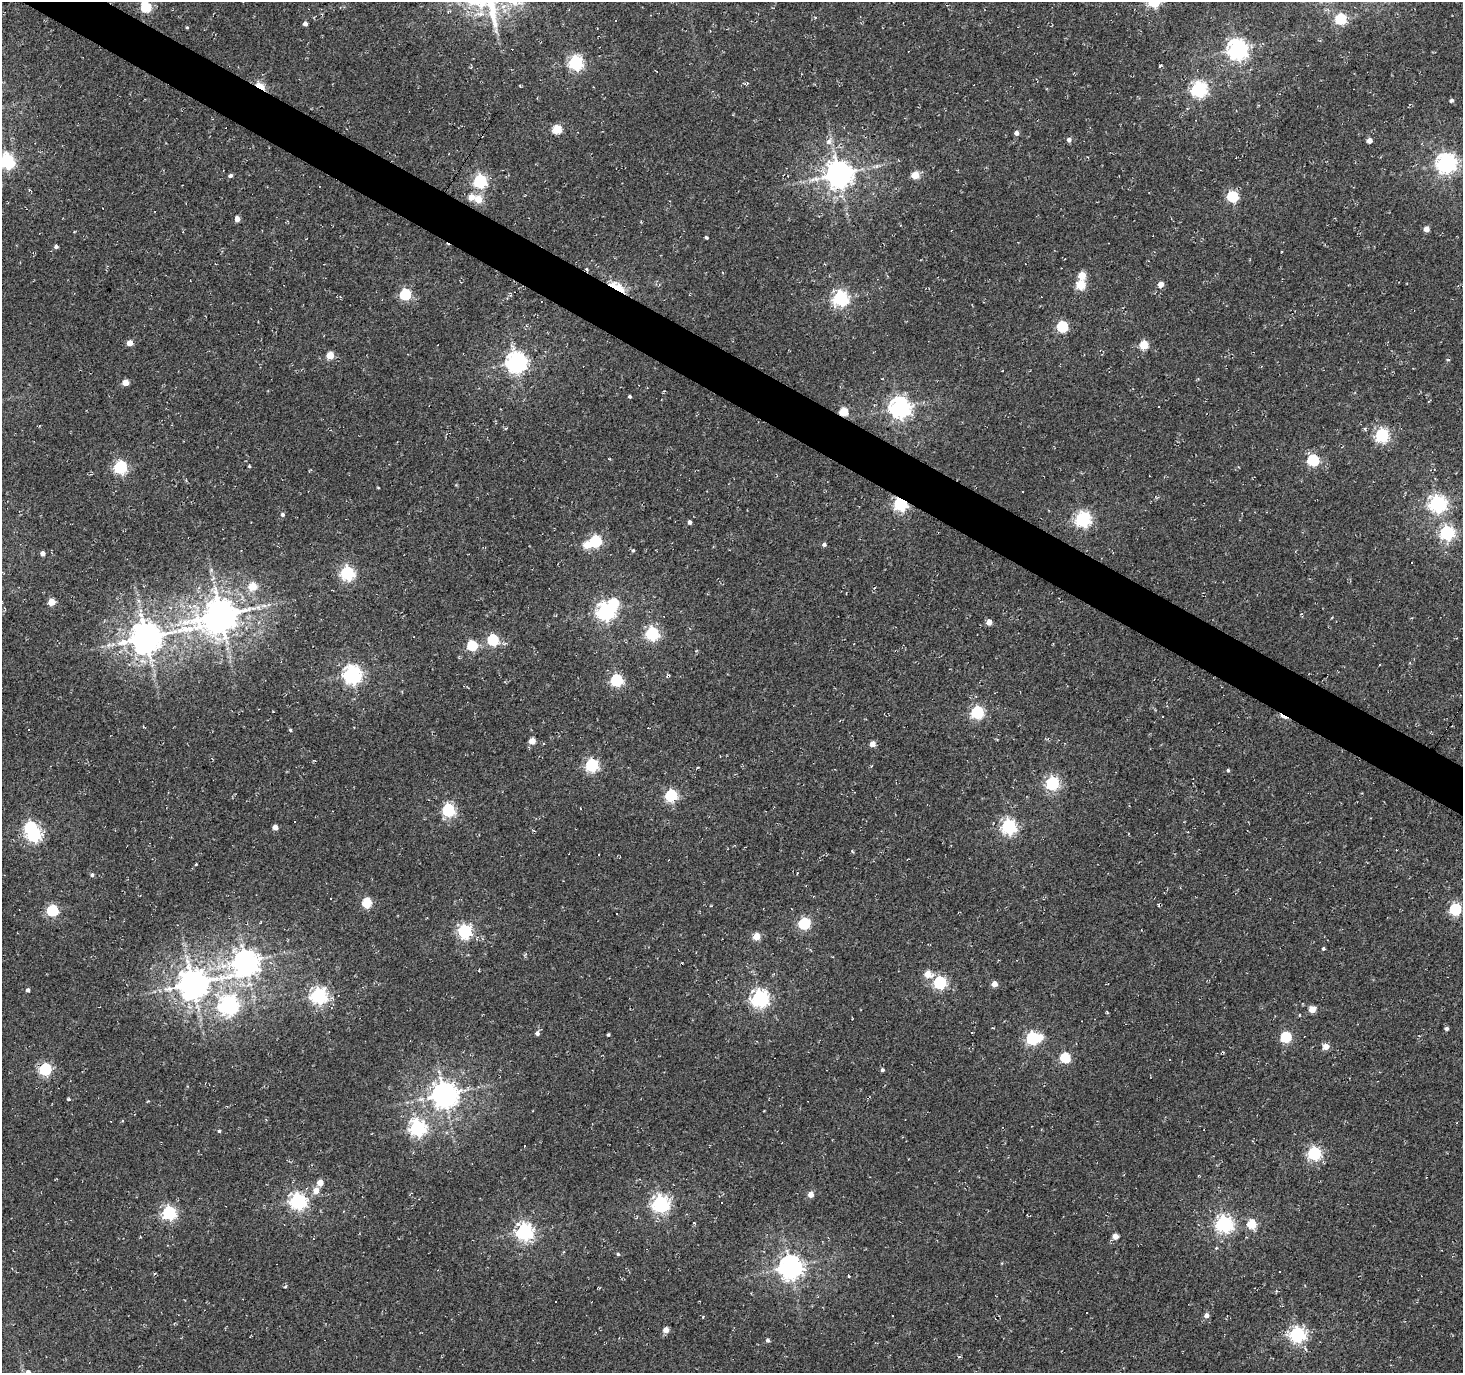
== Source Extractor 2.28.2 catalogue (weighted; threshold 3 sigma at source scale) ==
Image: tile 11 of 4 x 4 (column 3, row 3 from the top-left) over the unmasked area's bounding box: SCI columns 2925-4385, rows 1561-2931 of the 5853 x 5930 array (HDU 1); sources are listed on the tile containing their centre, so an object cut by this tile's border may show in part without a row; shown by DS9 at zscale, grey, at full resolution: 1 PNG px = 1 image px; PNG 1465 x 1375 px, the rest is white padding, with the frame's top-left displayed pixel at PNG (2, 2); no overlay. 3% of this frame is shown black and not used: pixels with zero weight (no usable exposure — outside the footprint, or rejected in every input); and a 3 px margin inside the footprint's outer edge (the drizzle kernel's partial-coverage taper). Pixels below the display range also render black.
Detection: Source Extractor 2.28.2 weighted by HDU 2 'WHT'; one run over the whole footprint, this tile lists its part. Background 0.0019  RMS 0.0051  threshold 0.0231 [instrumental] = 3 sigma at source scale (4.5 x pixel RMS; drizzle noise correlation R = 1.50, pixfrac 1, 0.0396/0.0396 arcsec/px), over >= 5 px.
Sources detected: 201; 5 inside a brighter object's white glare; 46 cosmic-ray / hot-pixel residue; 1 long thin detection or spike segment (spike, bleed or trail) — not listed; the other 149 listed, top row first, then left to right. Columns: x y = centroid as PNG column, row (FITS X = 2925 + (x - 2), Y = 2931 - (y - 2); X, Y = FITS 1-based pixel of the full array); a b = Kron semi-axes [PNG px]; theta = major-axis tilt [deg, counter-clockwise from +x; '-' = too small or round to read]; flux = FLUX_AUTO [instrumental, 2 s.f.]
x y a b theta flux
146 7 7 5 -57 37
815 17 4 3 - 0.58
1341 19 6 5 - 40
305 23 4 4 - 2.4
187 27 4 3 - 0.52
1238 49 7 7 - 310
576 63 6 6 - 120
747 83 5 3 - 0.52
260 86 10 5 -30 16
1199 89 6 6 - 160
1451 100 4 4 - 1.6
557 129 5 5 - 23
1016 133 4 4 - 2.4
1069 139 5 4 - 2.1
1369 140 4 4 - 4.3
829 141 10 7 52 2.7
7 161 6 6 - 140
1446 163 7 7 - 310
877 166 6 6 - 1.2
839 174 8 8 - 750
230 175 5 4 - 1.4
915 175 5 5 - 13
480 181 6 6 - 98
1232 196 6 5 - 48
471 197 5 5 - 6.6
478 199 5 5 - 11
237 219 4 4 - 4.6
1426 229 4 4 - 4.8
706 237 3 3 - 0.81
56 246 4 4 - 1.4
1082 275 5 5 - 14
1161 284 5 4 - 5.2
1081 285 5 5 - 19
617 287 21 8 -29 12
405 294 5 5 - 53
840 298 6 6 - 140
1062 326 5 5 - 47
129 343 5 4 - 5
1144 345 5 5 - 22
330 355 5 5 - 13
1448 360 5 3 - 0.59
516 362 7 7 - 350
125 383 4 4 - 8.3
629 397 4 3 - 0.78
900 407 7 7 - 340
843 412 5 5 - 21
1382 435 6 6 - 98
1313 460 6 5 - 62
249 466 3 3 - 0.54
120 467 6 6 - 88
900 504 6 5 - 120
1437 504 7 6 - 200
282 514 5 5 - 1.4
1083 519 6 6 - 150
689 522 4 3 - 1.6
1447 533 6 6 - 120
595 541 5 5 - 62
824 544 5 5 - 1.2
633 550 5 4 - 0.81
42 553 4 4 - 2.7
211 570 5 5 - 0.92
347 573 6 6 - 100
213 578 7 4 55 1.1
252 586 5 5 - 15
51 602 5 5 - 10
258 607 9 6 -30 2.2
605 611 7 6 - 220
221 615 9 8 - 1300
989 622 4 4 - 5.7
652 634 6 6 - 92
146 637 11 9 15 1200
493 640 5 5 - 53
472 645 5 5 - 37
352 674 7 7 - 220
616 680 6 5 - 71
977 712 6 6 - 85
1162 717 3 2 - 0.62
290 730 4 3 - 0.86
532 741 4 4 - 7.5
872 744 4 4 - 5.6
592 765 6 6 - 79
1228 770 4 3 - 0.7
1052 783 6 6 - 99
671 796 6 5 - 74
448 810 6 6 - 79
294 822 3 2 - 0.45
1008 826 6 6 - 140
275 827 4 4 - 4.6
34 835 6 6 - 83
599 855 3 2 - 0.52
196 864 3 3 - 0.44
92 875 5 4 - 1.1
331 899 3 2 - 0.57
367 902 5 5 - 31
1455 909 6 5 - 66
52 910 5 5 - 60
804 923 6 5 - 53
464 931 6 6 - 110
756 936 5 4 - 12
1323 948 4 4 - 0.77
246 962 9 8 - 580
928 974 5 5 - 10
940 982 6 6 - 81
193 984 9 9 - 940
994 984 4 4 - 5.7
28 990 4 4 - 1.7
319 996 6 6 - 170
760 998 7 6 - 200
228 1005 7 7 - 220
1312 1009 4 4 - 9.9
1447 1029 4 4 - 1.4
537 1033 4 4 - 1.9
608 1035 3 3 - 0.83
1286 1037 5 5 - 40
1032 1038 6 6 - 86
1326 1047 5 5 - 5.8
1065 1058 5 5 - 32
45 1069 6 5 - 68
882 1070 4 4 - 1.1
444 1094 8 8 - 640
68 1099 4 3 - 0.71
148 1101 4 3 - 0.4
418 1128 6 6 - 170
219 1131 4 4 - 0.79
1314 1153 6 6 - 95
320 1183 5 5 - 6.3
316 1190 6 5 - 5.9
811 1194 5 4 - 5.2
298 1201 6 6 - 180
660 1203 6 6 - 190
169 1213 6 6 - 110
694 1223 3 3 - 0.93
1224 1223 6 6 - 200
1251 1224 5 5 - 20
524 1231 6 6 - 200
1115 1236 4 4 - 5.9
1216 1248 5 3 - 0.5
564 1252 4 4 - 0.49
618 1254 4 4 - 0.72
790 1267 8 7 - 490
849 1276 3 3 - 0.98
285 1287 5 3 - 0.67
892 1316 3 2 - 0.59
1207 1316 5 5 - 2.3
666 1330 5 4 - 5.1
1297 1334 6 6 - 170
768 1340 5 4 - 1.2
959 1357 5 3 - 0.65
28 1372 6 6 - 2
Overlapping masked pixels (flux is a lower limit): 4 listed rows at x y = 260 86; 617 287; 843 412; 900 504
Isophote crosses this tile's border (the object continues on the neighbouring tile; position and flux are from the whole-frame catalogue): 3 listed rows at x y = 146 7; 7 161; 28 1372